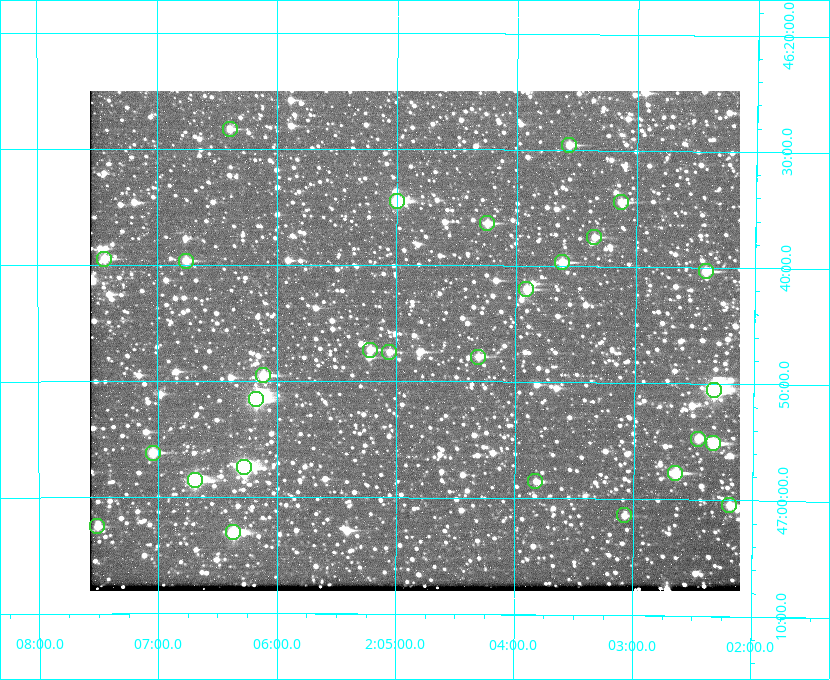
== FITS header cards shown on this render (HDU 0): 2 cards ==
NAXIS1  =                  650 / Width of table row in bytes
NAXIS2  =                  500 / Number of rows in table

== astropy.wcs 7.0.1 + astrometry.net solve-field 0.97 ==
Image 650 x 500 px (HDU 0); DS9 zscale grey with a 90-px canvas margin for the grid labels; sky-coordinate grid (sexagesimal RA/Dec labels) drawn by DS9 from the SOLVED WCS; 28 Tycho-2 reference stars matched to detected sources circled (green)
Header WCS: none
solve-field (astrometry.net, Tycho-2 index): SOLVED blind (the file carries no WCS)
Solved WCS: RA---TAN-SIP/DEC--TAN-SIP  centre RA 02:04:51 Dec +46:46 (31.21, +46.77 deg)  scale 5.16 arcsec/px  FOV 55.9' x 43.0'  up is +180 deg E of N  parity flipped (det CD > 0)
(file carries no celestial WCS; the grid is the blind solution)
Tycho-2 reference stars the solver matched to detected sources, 28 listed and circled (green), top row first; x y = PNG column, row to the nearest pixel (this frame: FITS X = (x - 90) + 1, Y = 500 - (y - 91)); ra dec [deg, ICRS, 3 dp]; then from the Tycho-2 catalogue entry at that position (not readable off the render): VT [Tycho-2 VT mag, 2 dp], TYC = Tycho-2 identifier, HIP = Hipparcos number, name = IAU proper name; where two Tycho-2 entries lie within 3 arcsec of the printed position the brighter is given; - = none
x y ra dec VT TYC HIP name
230 129 31.598 +46.472 10.81 3281-451-1 - -
569 145 30.892 +46.493 10.70 3280-490-1 - -
397 201 31.250 +46.575 8.43 3281-919-1 - -
621 202 30.782 +46.574 10.16 3280-645-1 - -
487 223 31.061 +46.606 9.99 3281-582-1 - -
594 237 30.837 +46.625 10.69 3280-1254-1 - -
104 259 31.860 +46.658 10.03 3281-318-1 - -
186 261 31.690 +46.661 10.70 3281-375-1 - -
562 262 30.904 +46.661 9.60 3280-781-1 - -
706 271 30.604 +46.672 9.47 3280-908-1 - -
526 289 30.978 +46.700 9.85 3281-909-1 - -
370 350 31.305 +46.788 10.64 3281-663-1 - -
389 352 31.264 +46.791 10.76 3281-86-1 - -
478 357 31.078 +46.798 10.61 3281-114-1 - -
263 375 31.529 +46.825 9.32 3281-34-1 - -
714 390 30.583 +46.843 7.07 3280-746-1 9508 -
256 399 31.543 +46.860 7.50 3281-160-1 9805 -
698 439 30.615 +46.912 10.08 3284-203-1 - -
713 443 30.584 +46.919 9.47 3284-629-1 - -
153 453 31.760 +46.936 9.76 3285-99-1 - -
244 467 31.569 +46.957 8.53 3285-177-1 9816 -
675 473 30.663 +46.962 9.31 3284-347-1 - -
195 480 31.671 +46.975 8.89 3285-43-1 - -
535 481 30.956 +46.975 11.27 3285-185-1 - -
729 505 30.548 +47.007 10.42 3284-727-1 - -
624 515 30.769 +47.024 11.20 3284-681-1 - -
97 526 31.877 +47.041 10.99 3285-51-1 - -
233 532 31.591 +47.051 8.70 3285-1195-1 - -